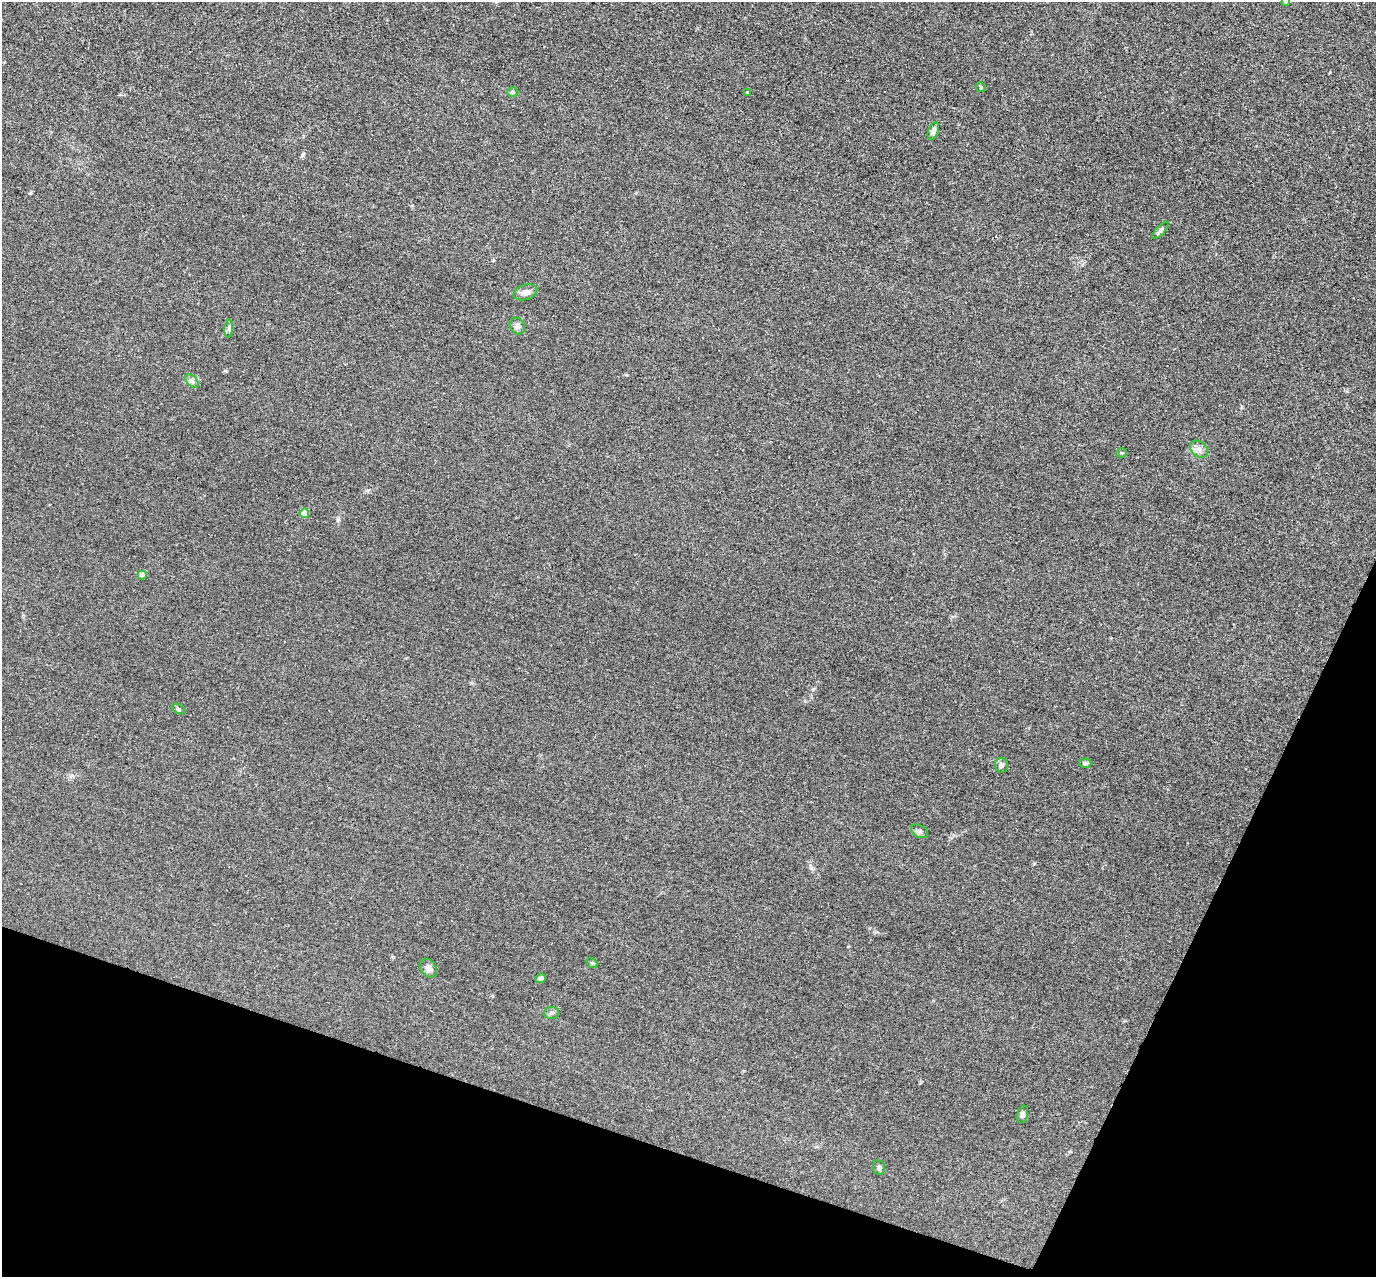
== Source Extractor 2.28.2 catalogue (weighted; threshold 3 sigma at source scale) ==
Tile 15 of 4 x 4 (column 3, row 4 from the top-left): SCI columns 2755-4128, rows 278-1552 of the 5509 x 5524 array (HDU 1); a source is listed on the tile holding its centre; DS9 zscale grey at full resolution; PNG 1378 x 1279 px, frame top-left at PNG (2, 2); each listed source drawn as its Kron ellipse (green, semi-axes under 4 px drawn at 4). Shown black and unused: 18% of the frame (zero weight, under 3 of 4 exposures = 1% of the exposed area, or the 3 px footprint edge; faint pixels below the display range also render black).
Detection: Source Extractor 2.28.2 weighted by HDU 2 'WHT'; one run over the whole footprint, this tile lists its part. Background 0.028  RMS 0.0044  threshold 0.02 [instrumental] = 3 sigma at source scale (4.5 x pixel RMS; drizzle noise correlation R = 1.50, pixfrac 1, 0.05/0.05 arcsec/px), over >= 5 px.
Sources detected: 24; all 24 listed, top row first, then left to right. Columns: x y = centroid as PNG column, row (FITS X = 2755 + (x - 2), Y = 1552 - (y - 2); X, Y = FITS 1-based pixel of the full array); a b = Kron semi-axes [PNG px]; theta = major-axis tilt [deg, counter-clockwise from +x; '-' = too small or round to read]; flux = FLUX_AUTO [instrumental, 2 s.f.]
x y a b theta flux
1286 2 4 4 - 0.37
981 87 5 4 - 0.5
513 92 6 4 1 0.83
747 92 4 3 - 0.36
933 131 9 5 69 1.6
1160 230 11 4 45 1.2
525 292 12 7 19 2.6
517 326 9 7 -59 1.4
229 329 9 3 85 0.78
192 381 8 5 -45 1.1
1199 449 10 7 -41 2.1
1121 453 5 4 - 0.65
304 513 5 4 - 12
142 575 4 4 - 3.8
178 709 7 4 -28 0.68
1085 763 6 4 0 1.1
1001 765 7 6 - 1.5
919 831 9 6 -29 1.1
592 963 6 4 -40 0.64
428 968 10 7 -54 2.3
541 978 5 4 - 1.1
552 1013 7 6 - 1.1
1022 1114 9 5 75 1.4
879 1168 7 6 - 1
Isophote crosses this tile's border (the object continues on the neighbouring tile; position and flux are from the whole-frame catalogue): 1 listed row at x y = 1286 2
Unlisted compact peaks at least as high as the median listed source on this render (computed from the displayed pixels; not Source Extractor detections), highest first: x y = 226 371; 338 520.